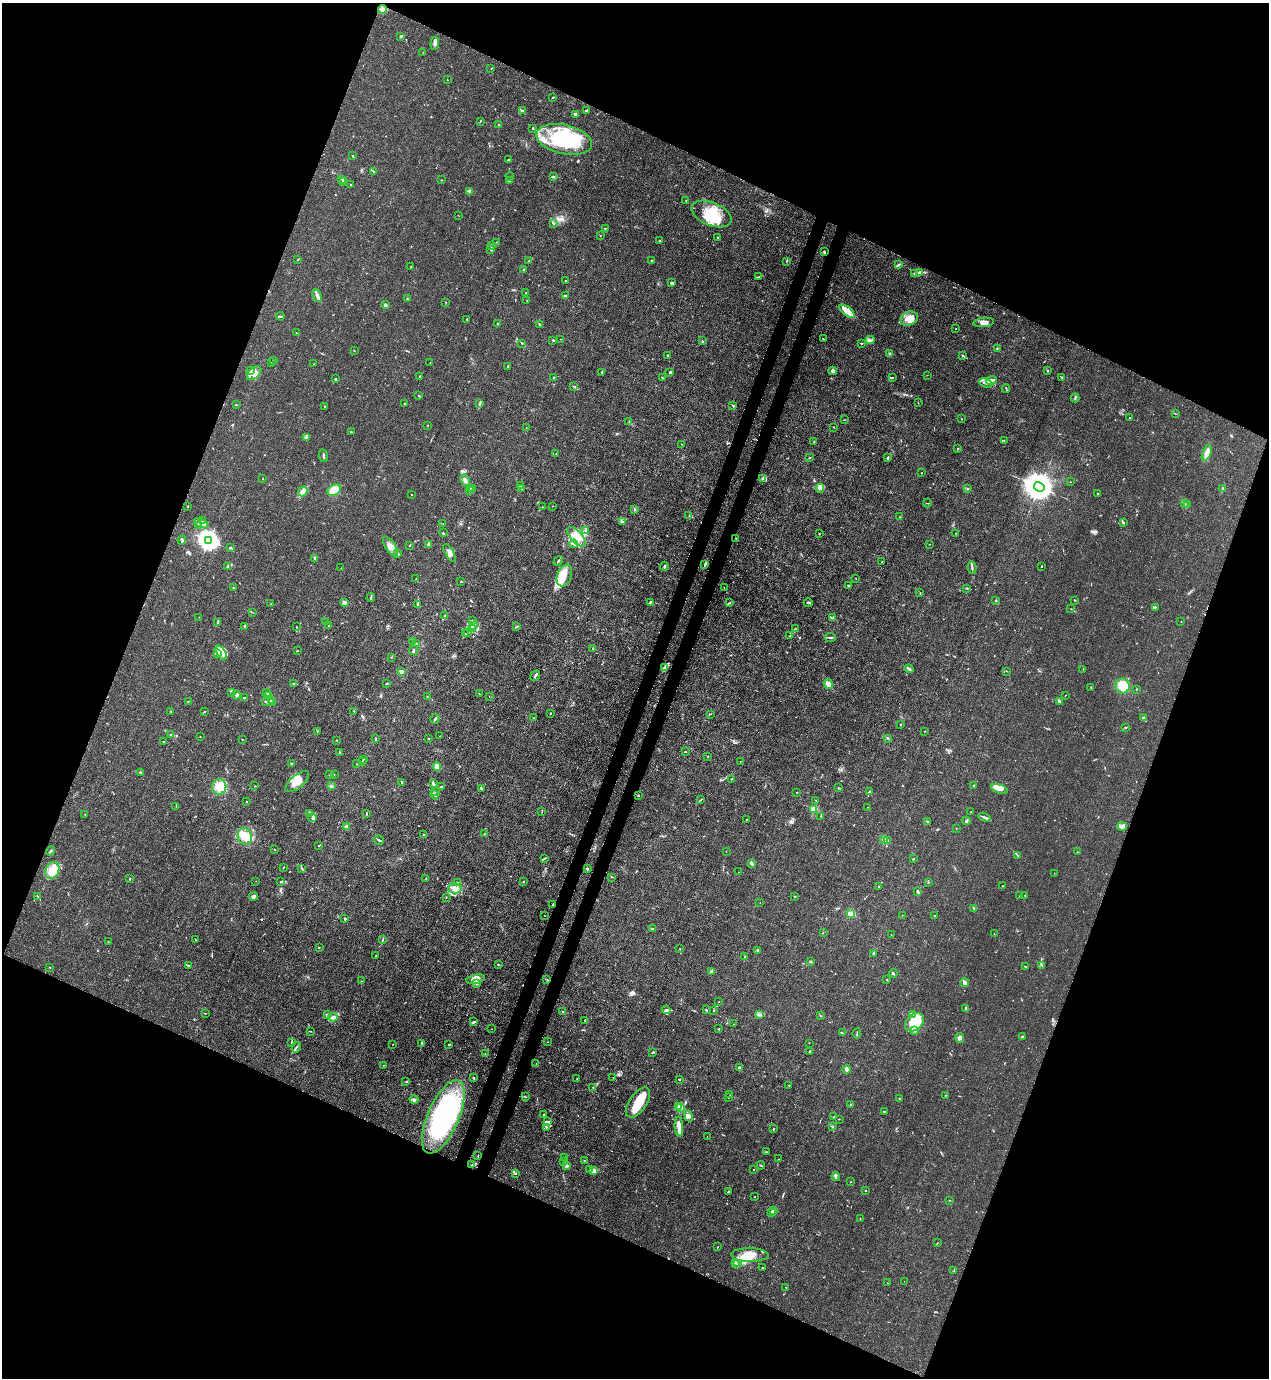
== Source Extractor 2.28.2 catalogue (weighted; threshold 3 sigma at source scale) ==
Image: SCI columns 223-5290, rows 41-5543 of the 5646 x 5583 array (HDU 1 of 3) = the unmasked area's bounding box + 8 px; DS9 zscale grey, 4 x 4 block average (1 PNG px = mean of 4 x 4 image px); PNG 1271 x 1380 px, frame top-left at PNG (2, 3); each listed source drawn as its Kron ellipse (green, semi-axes under 4 px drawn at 4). Shown black and unused: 44% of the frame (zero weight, under 3 of 4 exposures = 7% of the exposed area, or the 3 px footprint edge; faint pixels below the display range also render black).
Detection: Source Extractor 2.28.2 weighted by HDU 2 'WHT'. Background 0.0182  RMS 0.0026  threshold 0.0116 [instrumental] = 3 sigma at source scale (4.5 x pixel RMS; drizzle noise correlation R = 1.50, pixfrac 1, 0.05/0.05 arcsec/px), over >= 5 px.
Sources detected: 686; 1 too faint to see at this stretch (4 x 4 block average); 12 inside a brighter object's white glare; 3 cosmic-ray / hot-pixel residue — neither listed nor drawn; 23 coinciding with a brighter row at this scale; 67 inside a brighter listed object's ellipse — not listed separately; of the other 580, all 500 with FLUX_AUTO >= 0.393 (the completeness limit of this list) listed and drawn (80 fainter detections not listed), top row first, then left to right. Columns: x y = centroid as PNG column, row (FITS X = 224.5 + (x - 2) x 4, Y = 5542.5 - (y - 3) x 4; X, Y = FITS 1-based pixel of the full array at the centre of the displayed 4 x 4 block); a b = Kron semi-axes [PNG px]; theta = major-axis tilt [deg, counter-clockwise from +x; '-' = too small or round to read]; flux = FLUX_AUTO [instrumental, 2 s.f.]
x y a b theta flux
383 9 4 3 - 3.6
400 36 2 2 - 0.93
435 43 7 4 84 5.1
423 53 2 2 - 0.4
491 69 2 2 - 0.49
447 80 2 2 - 0.52
552 98 2 2 - 1
586 110 3 2 - 2.3
522 111 3 2 - 1.5
575 114 2 2 - 14
480 121 2 2 - 0.78
499 125 2 2 - 0.66
533 128 2 2 - 1.2
564 139 28 14 -13 130
353 156 2 2 - 0.62
509 159 3 2 - 1.4
374 172 2 2 - 1.7
510 176 4 2 - 1.3
553 177 3 2 - 1.7
342 179 3 2 - 0.99
442 180 2 2 - 0.7
510 181 4 2 - 1.4
343 182 3 2 - 1.8
350 185 3 2 - 1.3
469 191 2 2 - 1.6
686 201 2 2 - 0.77
711 214 21 11 -23 42
458 215 2 2 - 0.4
554 224 2 2 - 0.46
605 228 2 2 - 1.1
600 236 2 2 - 0.78
717 238 3 2 - 1.3
659 240 2 2 - 0.99
496 242 2 2 - 0.49
491 245 3 2 - 1.1
490 249 2 2 - 0.69
824 252 3 3 - 1.4
298 260 2 2 - 0.69
651 260 2 2 - 0.63
529 261 4 2 - 1.3
787 261 2 2 - 0.7
898 265 3 2 - 1.5
411 267 3 2 - 0.84
524 269 3 2 - 1.4
920 272 4 3 - 2.9
915 273 2 2 - 0.88
758 277 3 2 - 1.7
566 280 2 2 - 0.8
672 283 3 2 - 3
525 293 2 2 - 0.43
565 295 3 2 - 1.2
317 296 7 3 -66 5.8
407 299 2 2 - 0.88
527 301 2 2 - 0.4
446 302 2 2 - 0.41
385 305 2 2 - 17
847 311 9 4 -39 15
280 316 4 2 - 1.9
467 319 4 2 - 1.7
909 319 9 6 20 12
984 322 10 4 7 8.3
497 323 2 2 - 3.4
540 325 2 2 - 0.83
956 328 2 2 - 0.55
296 333 2 2 - 0.56
561 339 2 2 - 0.46
823 339 2 2 - 0.93
553 340 2 2 - 2.7
870 340 4 2 - 3.2
702 341 2 2 - 0.88
522 343 3 2 - 0.97
862 343 3 2 - 1.1
997 348 2 2 - 1.3
354 350 2 2 - 0.8
890 354 3 2 - 1.6
667 355 2 2 - 1.9
963 356 4 2 - 1.3
274 360 2 2 - 0.59
271 363 2 2 - 0.46
430 363 2 2 - 0.4
314 364 2 2 - 0.65
508 366 2 2 - 1.5
250 370 4 2 - 1.9
833 371 4 3 - 4.4
1048 371 2 2 - 0.79
670 372 2 2 - 2.4
254 373 9 5 45 10
602 373 2 2 - 0.82
927 375 2 2 - 0.46
419 377 3 2 - 0.7
554 377 2 2 - 1.3
893 377 2 2 - 0.76
1062 377 2 2 - 1.5
662 378 2 2 - 0.58
335 379 3 2 - 1.3
992 380 5 3 - 4.9
986 383 7 3 -22 5.6
574 387 2 2 - 0.68
1006 388 4 2 - 1.4
419 396 2 2 - 1.2
1075 398 4 2 - 1.6
480 403 3 2 - 1.1
918 403 2 2 - 0.61
405 404 2 2 - 1.1
236 405 3 2 - 0.78
733 405 2 2 - 1.3
325 406 2 2 - 1.2
1175 414 2 2 - 0.45
1129 418 2 2 - 0.55
962 419 2 2 - 0.58
844 420 3 2 - 0.5
629 421 2 2 - 0.67
428 425 2 2 - 0.55
526 427 2 2 - 0.43
834 427 2 2 - 0.53
351 432 2 2 - 0.93
306 437 3 2 - 2
1004 440 2 2 - 0.78
814 441 2 2 - 0.89
681 444 2 2 - 0.56
958 449 2 2 - 0.7
556 453 2 2 - 0.54
1207 453 8 4 68 9.1
323 456 6 2 -81 2.3
810 458 2 2 - 0.52
888 458 3 2 - 2.4
922 473 2 2 - 0.55
263 479 2 2 - 0.92
762 479 4 2 - 2.6
465 480 6 3 -61 5.8
1070 482 2 2 - 0.4
520 485 3 2 - 1.7
1039 487 5 4 - 3600
470 488 2 2 - 0.76
472 488 3 2 - 0.9
522 488 2 2 - 0.94
820 488 4 3 - 3.4
968 488 2 2 - 6.6
1223 488 3 2 - 1.5
334 490 7 5 34 18
469 490 2 2 - 0.82
303 491 5 3 - 6.6
411 494 2 2 - 0.67
1098 494 2 2 - 1
927 503 4 2 - 0.94
1185 504 2 2 - 0.7
1187 505 2 2 - 0.69
188 506 3 2 - 0.78
553 506 2 2 - 0.46
542 507 2 2 - 0.79
634 509 2 2 - 1.1
689 515 3 2 - 0.64
900 517 2 2 - 0.69
202 521 2 2 - 0.47
622 522 3 2 - 2.3
1123 522 3 3 - 1.6
201 523 8 2 -26 4.8
443 524 2 2 - 0.4
198 525 3 2 - 1.2
586 530 2 2 - 0.72
443 533 2 2 - 1.2
956 533 2 2 - 0.49
819 534 2 2 - 0.6
577 537 12 5 -48 19
736 538 2 2 - 0.7
182 540 4 3 - 3.3
209 540 4 3 - 1000
428 544 4 2 - 3.5
574 544 4 2 - 3.4
929 544 2 2 - 0.53
410 545 2 2 - 0.74
390 546 11 5 -57 10
231 548 3 2 - 2.2
450 553 10 3 -60 7.3
398 554 2 2 - 8.7
315 558 4 2 - 2.6
558 561 5 2 - 1.6
882 562 2 2 - 0.59
705 564 4 2 - 2.2
228 566 3 2 - 2.7
664 566 4 2 - 2
1042 566 2 2 - 1.4
341 568 2 2 - 0.4
972 568 6 2 -78 2.5
564 575 11 7 68 17
416 578 2 2 - 0.56
856 578 2 2 - 0.4
461 582 3 2 - 0.73
848 585 2 2 - 1.1
724 587 2 2 - 0.53
233 588 3 2 - 0.87
966 588 2 2 - 0.85
920 593 2 2 - 0.72
371 598 4 2 - 1.9
996 600 2 2 - 1.5
1075 600 2 2 - 1
650 602 4 2 - 2.8
344 603 3 3 - 3.5
730 603 2 2 - 1.1
808 603 4 2 - 2.1
271 604 2 2 - 0.61
418 605 3 2 - 0.91
1155 607 3 2 - 0.74
1071 609 2 2 - 0.43
252 612 2 2 - 0.49
445 616 2 2 - 0.98
199 617 2 2 - 0.42
833 617 2 2 - 0.7
472 621 3 2 - 1.2
218 622 3 2 - 1.6
325 622 2 2 - 0.44
1181 622 2 2 - 0.42
328 626 2 2 - 0.77
473 626 4 2 - 2.8
245 627 2 2 - 1.3
296 627 2 2 - 0.69
517 627 4 2 - 0.88
796 628 2 2 - 0.66
473 629 2 2 - 0.95
468 632 2 2 - 4.4
465 634 2 2 - 0.49
790 636 2 2 - 0.5
830 637 5 2 - 2
412 641 2 2 - 0.87
416 643 3 2 - 1
593 649 3 2 - 1.3
297 650 3 2 - 0.61
414 650 5 2 - 2.3
221 653 8 3 -58 7.8
218 654 2 2 - 1.1
391 657 2 2 - 0.43
665 667 3 2 - 1.8
909 669 5 2 - 2.9
1083 669 2 2 - 0.52
1007 671 2 2 - 0.67
401 672 2 2 - 22
535 676 5 2 - 1.9
294 683 3 2 - 1.1
387 683 4 2 - 1.2
828 684 5 4 - 8.3
1123 686 7 7 - 23
1091 687 2 2 - 0.58
1137 689 2 2 - 0.86
232 692 3 2 - 1.3
267 693 2 2 - 0.51
479 694 2 2 - 0.46
236 695 4 2 - 2.7
268 695 3 2 - 1.5
1065 695 2 2 - 0.46
427 696 2 2 - 0.49
489 696 2 2 - 0.67
244 697 3 2 - 0.76
271 700 2 2 - 0.8
188 701 3 2 - 0.77
265 701 4 2 - 1.3
1059 701 4 2 - 2.6
272 703 2 2 - 0.66
205 711 2 2 - 0.5
354 711 3 2 - 0.97
171 712 2 2 - 0.72
550 713 2 2 - 0.83
710 714 3 2 - 0.81
1143 717 3 2 - 0.88
534 718 2 2 - 0.55
435 719 5 2 - 3.2
901 724 2 2 - 0.58
1126 727 2 2 - 2
317 731 2 2 - 0.67
925 731 2 2 - 0.47
171 734 3 2 - 1.5
200 736 2 2 - 0.51
440 736 2 2 - 0.78
375 738 3 2 - 1.1
888 738 3 2 - 1.2
429 739 2 2 - 0.87
242 740 2 2 - 0.44
337 740 2 2 - 0.42
163 741 2 2 - 0.69
340 752 2 2 - 1.7
685 752 3 2 - 0.72
708 756 2 2 - 0.82
363 759 2 2 - 0.47
362 761 2 2 - 0.75
740 761 2 2 - 0.45
291 763 3 2 - 0.95
357 764 3 2 - 0.49
437 766 4 3 - 6.2
140 772 3 2 - 1.1
330 774 2 2 - 2
334 775 2 2 - 0.59
731 779 2 2 - 0.8
297 782 14 6 40 21
401 782 4 2 - 1
433 784 3 2 - 4.8
974 785 2 2 - 0.74
255 786 2 2 - 0.71
331 786 2 2 - 2.3
219 787 7 7 - 19
441 787 2 2 - 1.3
481 788 3 2 - 1.6
839 788 2 2 - 1.1
999 789 9 4 -18 9.4
436 791 2 2 - 0.9
870 792 2 2 - 0.8
796 793 2 2 - 0.5
434 795 5 2 - 3.1
638 796 2 2 - 1.8
701 800 2 2 - 0.76
816 800 2 2 - 0.87
246 802 2 2 - 3.6
176 807 4 2 - 1.4
868 807 2 2 - 0.6
814 809 2 2 - 60
542 811 3 2 - 0.6
971 812 2 2 - 0.74
310 813 2 2 - 1.2
366 813 2 2 - 0.81
85 814 2 2 - 0.67
820 816 2 2 - 0.89
313 817 4 3 - 3.7
984 817 6 2 -19 3.3
746 819 3 2 - 0.62
966 821 4 2 - 2
928 822 3 2 - 0.92
1122 826 5 3 - 4.9
346 827 3 2 - 11
956 828 2 2 - 0.81
484 834 2 2 - 0.6
424 835 2 2 - 0.73
245 837 8 7 - 24
379 840 5 2 - 2.4
883 840 3 2 - 1.4
887 840 2 2 - 0.74
319 845 2 2 - 1
274 850 2 2 - 0.77
51 851 5 2 - 1.6
726 851 2 2 - 0.56
1078 852 2 2 - 0.4
1017 855 3 2 - 0.93
544 858 2 2 - 0.87
913 859 2 2 - 1.6
752 863 3 2 - 2.6
284 867 3 2 - 0.66
302 868 3 2 - 1.2
587 869 4 2 - 1.4
52 870 9 7 64 32
738 872 2 2 - 0.42
1054 873 2 2 - 0.42
612 877 2 2 - 0.8
130 879 2 2 - 1.6
426 879 2 2 - 0.72
256 881 2 2 - 0.45
281 882 3 2 - 1.3
524 882 2 2 - 0.65
928 882 3 2 - 0.72
458 883 3 2 - 1.2
1002 886 2 2 - 1.1
879 887 2 2 - 1.9
455 888 7 5 4 8.1
918 891 3 2 - 3.5
1025 895 2 2 - 0.57
38 896 2 2 - 0.55
1020 896 2 2 - 0.39
254 897 4 3 - 5.3
446 897 2 2 - 0.76
795 897 2 2 - 1.1
760 902 2 2 - 0.42
553 905 2 2 - 2.6
974 908 3 2 - 1.9
851 914 2 2 - 59
544 915 2 2 - 0.41
902 915 2 2 - 0.47
935 915 2 2 - 0.91
345 919 2 2 - 7.7
652 929 3 2 - 1.3
823 933 2 2 - 0.52
994 934 2 2 - 0.43
891 935 2 2 - 0.59
196 940 3 2 - 0.87
383 940 2 2 - 0.6
108 942 2 2 - 0.39
319 947 2 2 - 0.53
680 949 2 2 - 0.6
758 950 2 2 - 6.1
874 954 2 2 - 1.1
376 956 2 2 - 1.7
745 957 4 2 - 1
811 962 4 2 - 1.3
498 965 2 2 - 1.1
1042 965 2 2 - 1.1
188 966 3 2 - 2.4
50 967 2 2 - 2
1025 967 2 2 - 0.94
711 971 3 3 - 2.1
893 973 4 2 - 2
476 979 9 3 13 6.6
887 979 2 2 - 0.47
547 980 3 2 - 1.2
361 981 2 2 - 0.74
965 983 4 2 - 8.9
476 984 2 2 - 1.2
719 1002 2 2 - 0.42
966 1008 2 2 - 3.7
666 1010 4 3 - 3.1
706 1010 3 2 - 1.2
713 1011 2 2 - 0.49
563 1012 2 2 - 4
205 1013 2 2 - 0.69
327 1015 2 2 - 2.7
760 1015 2 2 - 0.96
912 1015 4 2 - 2.2
821 1016 2 2 - 0.5
333 1017 5 3 - 7.8
585 1020 2 2 - 1.1
474 1022 4 2 - 2.2
914 1022 11 7 41 33
734 1024 2 2 - 0.6
491 1029 2 2 - 0.41
719 1029 2 2 - 0.51
310 1031 2 2 - 0.49
914 1031 4 2 - 1.8
842 1033 3 2 - 0.81
857 1033 5 2 - 1.3
1022 1037 2 2 - 3.3
960 1038 5 4 - 4.1
292 1042 4 2 - 1.4
547 1042 2 2 - 0.55
422 1043 2 2 - 1.3
809 1043 2 2 - 0.4
393 1044 2 2 - 0.54
449 1044 2 2 - 3.9
296 1047 5 2 - 2.2
810 1051 2 2 - 1.1
652 1052 3 2 - 1.1
485 1054 2 2 - 0.4
536 1064 2 2 - 0.43
383 1065 2 2 - 0.47
739 1068 2 2 - 6
847 1069 4 3 - 2.9
613 1077 2 2 - 0.47
474 1078 3 2 - 1.2
577 1078 3 2 - 1
680 1079 2 2 - 1.6
406 1082 2 2 - 0.66
789 1085 2 2 - 0.82
593 1088 3 2 - 1
730 1095 2 2 - 0.67
945 1096 2 2 - 0.67
525 1097 2 2 - 0.42
728 1097 2 2 - 0.95
899 1098 2 2 - 1
414 1100 4 3 - 4.3
638 1102 17 8 55 42
851 1104 2 2 - 0.97
678 1107 3 2 - 2
681 1108 2 2 - 1.4
884 1111 3 2 - 1.3
544 1115 3 2 - 0.64
689 1116 5 3 - 5.3
443 1117 39 15 67 240
833 1117 2 2 - 0.61
839 1119 2 2 - 0.46
548 1122 4 3 - 3.6
546 1127 2 2 - 0.98
679 1127 10 4 -86 9.8
832 1127 2 2 - 0.76
773 1129 2 2 - 1
707 1137 2 2 - 0.4
766 1152 3 2 - 1
478 1156 2 2 - 0.67
565 1157 2 2 - 0.81
778 1159 2 2 - 0.49
584 1160 2 2 - 0.58
563 1162 2 2 - 0.57
472 1165 3 2 - 0.82
761 1165 4 2 - 1.1
567 1166 4 2 - 3.6
590 1169 2 2 - 0.58
753 1170 2 2 - 0.6
593 1171 3 3 - 3.2
516 1174 2 2 - 0.75
836 1177 4 2 - 2.2
851 1182 2 2 - 0.69
865 1190 2 2 - 2.3
728 1192 3 2 - 1.2
754 1197 2 2 - 0.61
949 1200 2 2 - 0.76
773 1210 2 2 - 17
772 1212 2 2 - 6.2
860 1218 2 2 - 0.76
937 1243 2 2 - 0.55
717 1247 3 2 - 0.57
750 1255 19 7 -1 22
735 1263 2 2 - 1.1
737 1264 2 2 - 0.82
762 1267 2 2 - 0.49
953 1271 3 2 - 1.2
904 1281 2 2 - 0.45
888 1283 2 2 - 0.53
786 1287 2 2 - 0.84
Overlapping masked pixels (flux is a lower limit): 1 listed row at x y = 553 905
Diffuse or blended objects may show on this block-average render without a row.